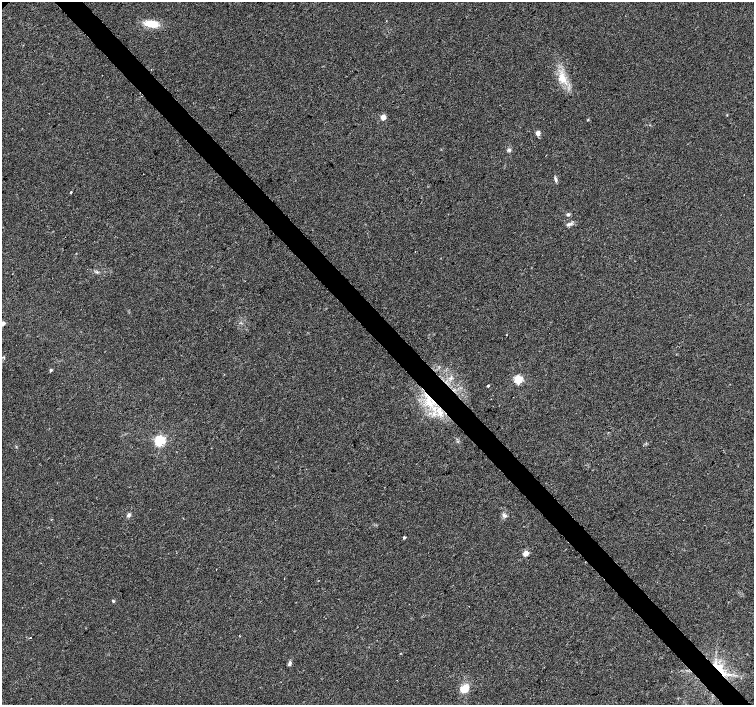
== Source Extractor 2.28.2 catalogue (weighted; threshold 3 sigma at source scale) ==
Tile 6 of 4 x 4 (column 2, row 2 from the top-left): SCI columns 1509-3012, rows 3027-4432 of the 6020 x 5987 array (HDU 1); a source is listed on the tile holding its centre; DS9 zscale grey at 2 x 2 block average (1 PNG px = mean of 2 x 2 image px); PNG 756 x 707 px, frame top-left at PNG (2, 2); no overlay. Shown black and unused: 4% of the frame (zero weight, under 2 of 3 exposures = <1% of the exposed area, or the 3 px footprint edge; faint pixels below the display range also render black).
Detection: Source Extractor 2.28.2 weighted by HDU 2 'WHT'; one run over the whole footprint, this tile lists its part. Background 0.0335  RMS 0.0046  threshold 0.0208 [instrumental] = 3 sigma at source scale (4.5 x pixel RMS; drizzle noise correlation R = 1.50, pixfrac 1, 0.0396/0.0396 arcsec/px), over >= 5 px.
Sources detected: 31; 2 cosmic-ray / hot-pixel residue — not listed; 1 inside a brighter listed object's ellipse — not listed separately; the other 28 listed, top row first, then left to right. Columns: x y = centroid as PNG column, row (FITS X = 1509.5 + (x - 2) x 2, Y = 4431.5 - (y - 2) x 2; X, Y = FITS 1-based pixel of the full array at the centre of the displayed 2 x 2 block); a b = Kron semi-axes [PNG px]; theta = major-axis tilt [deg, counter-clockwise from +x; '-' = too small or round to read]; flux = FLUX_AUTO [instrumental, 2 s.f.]
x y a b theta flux
151 24 16 7 -6 19
562 79 12 10 -31 14
383 117 3 3 - 20
538 133 3 2 - 15
509 150 5 5 - 2.3
555 179 8 3 -72 2.1
70 192 2 2 - 7.7
568 215 4 4 - 1.9
569 224 8 4 21 3.1
3 323 2 2 - 11
3 357 4 2 - 0.84
51 370 4 3 - 1.4
451 378 4 3 - 1.6
518 380 3 3 - 85
488 386 2 2 - 1.2
429 398 17 7 -80 19
440 412 8 5 -39 6.6
434 414 4 2 - 1.4
160 441 3 3 - 160
129 515 5 4 - 2.6
504 515 8 4 -23 2.9
404 537 2 2 - 2.4
526 553 3 3 - 21
113 601 4 3 - 1.3
31 638 2 2 - 0.69
290 663 6 4 77 2.6
719 668 27 6 -47 21
464 689 10 7 30 16
Overlapping masked pixels (flux is a lower limit): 2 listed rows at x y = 429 398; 719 668
Isophote crosses this tile's border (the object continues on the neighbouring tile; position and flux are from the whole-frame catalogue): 1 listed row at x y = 3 323